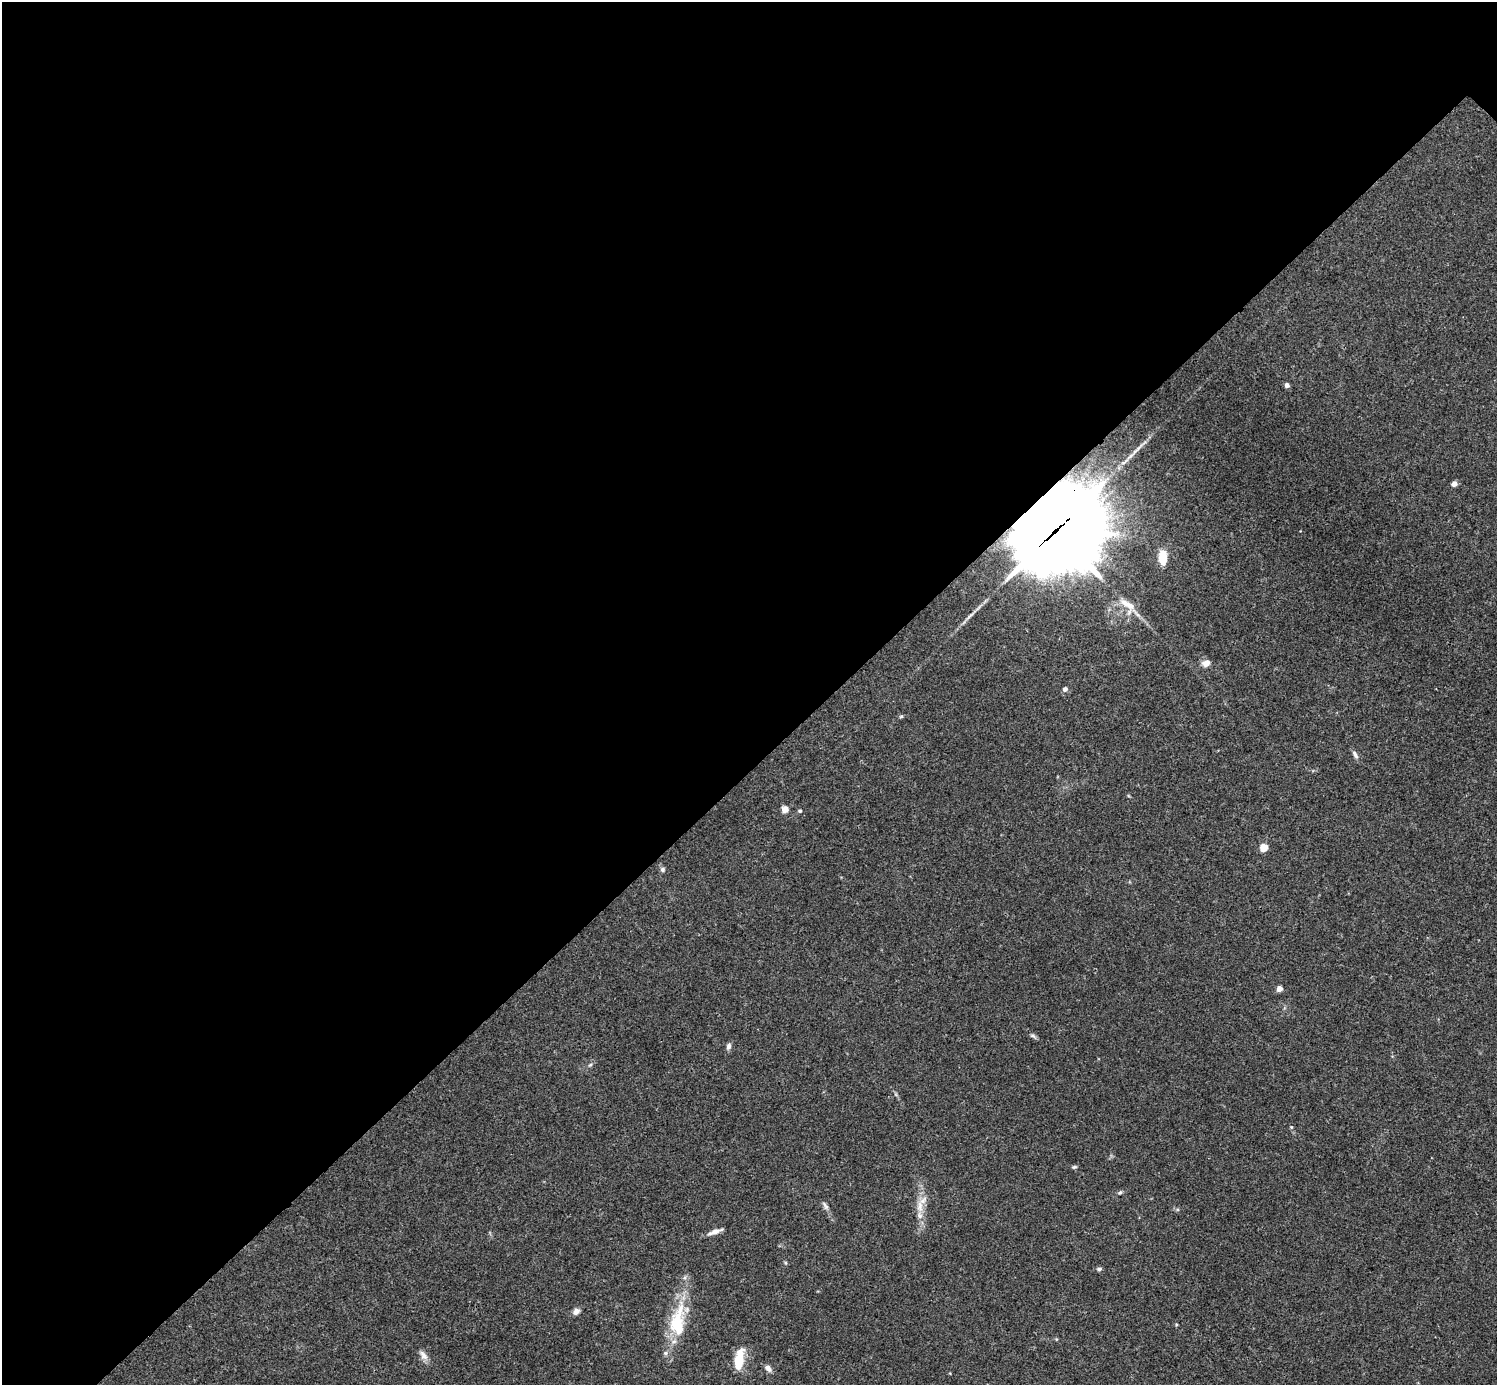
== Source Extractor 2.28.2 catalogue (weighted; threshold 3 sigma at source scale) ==
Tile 5 of 4 x 4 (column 1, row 2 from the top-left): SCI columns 7-1501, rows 3066-4448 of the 5988 x 5988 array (HDU 1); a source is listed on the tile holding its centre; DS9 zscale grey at full resolution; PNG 1499 x 1387 px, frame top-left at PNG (2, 2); no overlay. Shown black and unused: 56% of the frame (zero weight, under 3 of 4 exposures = <1% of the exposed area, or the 3 px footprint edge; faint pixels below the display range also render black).
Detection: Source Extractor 2.28.2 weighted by HDU 2 'WHT'; one run over the whole footprint, this tile lists its part. Background 0.0533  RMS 0.005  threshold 0.0225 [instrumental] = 3 sigma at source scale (4.5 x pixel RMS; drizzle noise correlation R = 1.50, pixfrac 1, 0.05/0.05 arcsec/px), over >= 5 px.
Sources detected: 35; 1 inside a brighter object's white glare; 2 long thin detections or spike segments (spike, bleed or trail) — not listed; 2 inside a brighter listed object's ellipse — not listed separately; the other 30 listed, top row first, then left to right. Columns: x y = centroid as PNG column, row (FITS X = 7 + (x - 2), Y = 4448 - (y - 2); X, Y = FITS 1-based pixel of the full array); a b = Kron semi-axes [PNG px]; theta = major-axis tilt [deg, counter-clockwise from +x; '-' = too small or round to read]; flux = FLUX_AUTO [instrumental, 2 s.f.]
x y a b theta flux
1287 385 5 5 - 1.7
1454 484 5 5 - 2.6
1056 532 35 29 29 6100
1162 559 12 9 84 5.8
1130 605 20 10 -28 7
1206 663 9 7 26 3.6
1065 689 5 5 - 2.1
901 716 6 4 2 0.66
1355 755 12 5 -60 1.8
785 809 5 4 - 7.9
800 811 5 4 - 0.73
1264 848 5 5 - 15
663 869 7 6 - 1.2
1279 989 4 4 - 5.2
1033 1036 9 6 -34 1.1
728 1046 9 6 74 1.6
590 1065 6 4 19 0.75
1291 1127 4 4 - 0.43
1074 1167 6 4 12 0.76
1120 1192 7 4 39 0.85
825 1206 14 5 -56 1.7
920 1206 18 8 89 6.2
715 1232 16 5 19 3.4
786 1263 5 3 - 0.6
1099 1269 7 5 10 1
576 1311 8 7 - 2.4
677 1324 39 21 89 24
423 1355 15 8 -55 2.9
739 1360 19 8 81 15
768 1368 9 6 -46 2.2
Overlapping masked pixels (flux is a lower limit): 1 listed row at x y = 1056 532